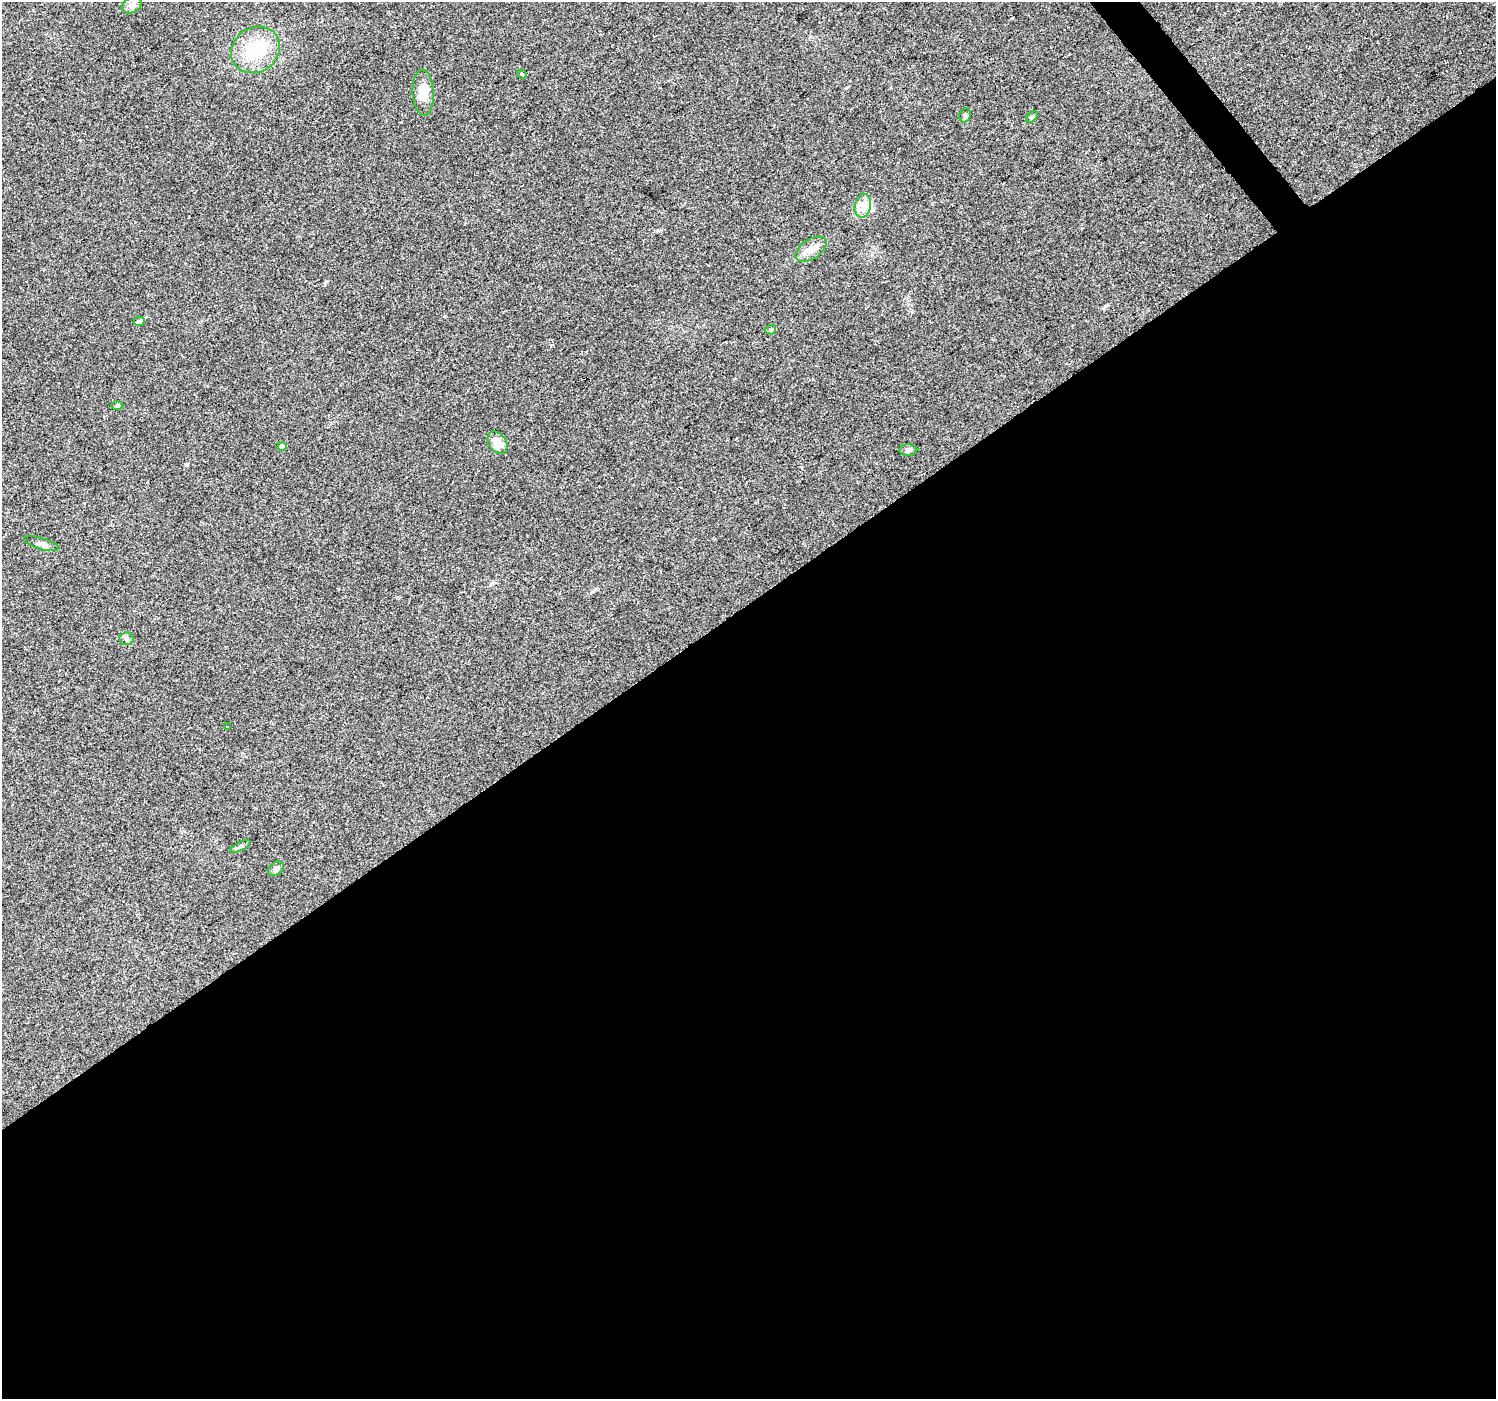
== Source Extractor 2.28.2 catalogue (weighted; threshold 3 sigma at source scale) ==
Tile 15 of 4 x 4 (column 3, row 4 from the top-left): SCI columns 2990-4483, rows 197-1593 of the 5976 x 5916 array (HDU 1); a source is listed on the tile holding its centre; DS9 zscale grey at full resolution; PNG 1498 x 1401 px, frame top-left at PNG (2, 2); each listed source drawn as its Kron ellipse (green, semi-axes under 4 px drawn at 4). Shown black and unused: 57% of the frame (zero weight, under 2 of 3 exposures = <1% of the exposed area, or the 3 px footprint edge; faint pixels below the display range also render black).
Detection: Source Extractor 2.28.2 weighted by HDU 2 'WHT'; one run over the whole footprint, this tile lists its part. Background 0.106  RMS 0.0086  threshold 0.0387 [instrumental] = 3 sigma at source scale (4.5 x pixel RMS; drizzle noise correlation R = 1.50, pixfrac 1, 0.0396/0.0396 arcsec/px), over >= 5 px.
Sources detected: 19; all 19 listed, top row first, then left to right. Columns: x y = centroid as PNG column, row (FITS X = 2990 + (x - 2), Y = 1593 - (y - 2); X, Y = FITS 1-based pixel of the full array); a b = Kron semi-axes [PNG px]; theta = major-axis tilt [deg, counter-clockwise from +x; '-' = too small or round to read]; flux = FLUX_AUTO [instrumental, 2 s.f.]
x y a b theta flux
132 5 11 7 26 3.7
256 50 25 22 35 39
522 74 5 3 - 21
423 93 23 10 -87 15
965 115 7 5 68 1.6
1032 117 7 4 46 1.3
863 206 12 8 78 6.7
811 249 17 9 33 9
139 321 5 4 - 2.4
771 330 5 4 - 1.4
117 405 6 4 2 1.3
497 443 12 8 -54 11
282 446 4 4 - 5.4
908 450 9 5 1 2.4
41 544 18 5 -16 3.7
127 639 7 6 - 2.2
228 727 3 2 - 0.85
240 846 11 4 27 1.9
276 869 9 6 40 2.7
Unlisted compact peaks at least as high as the median listed source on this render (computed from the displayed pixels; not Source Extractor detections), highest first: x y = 325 282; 444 316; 186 464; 1105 306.